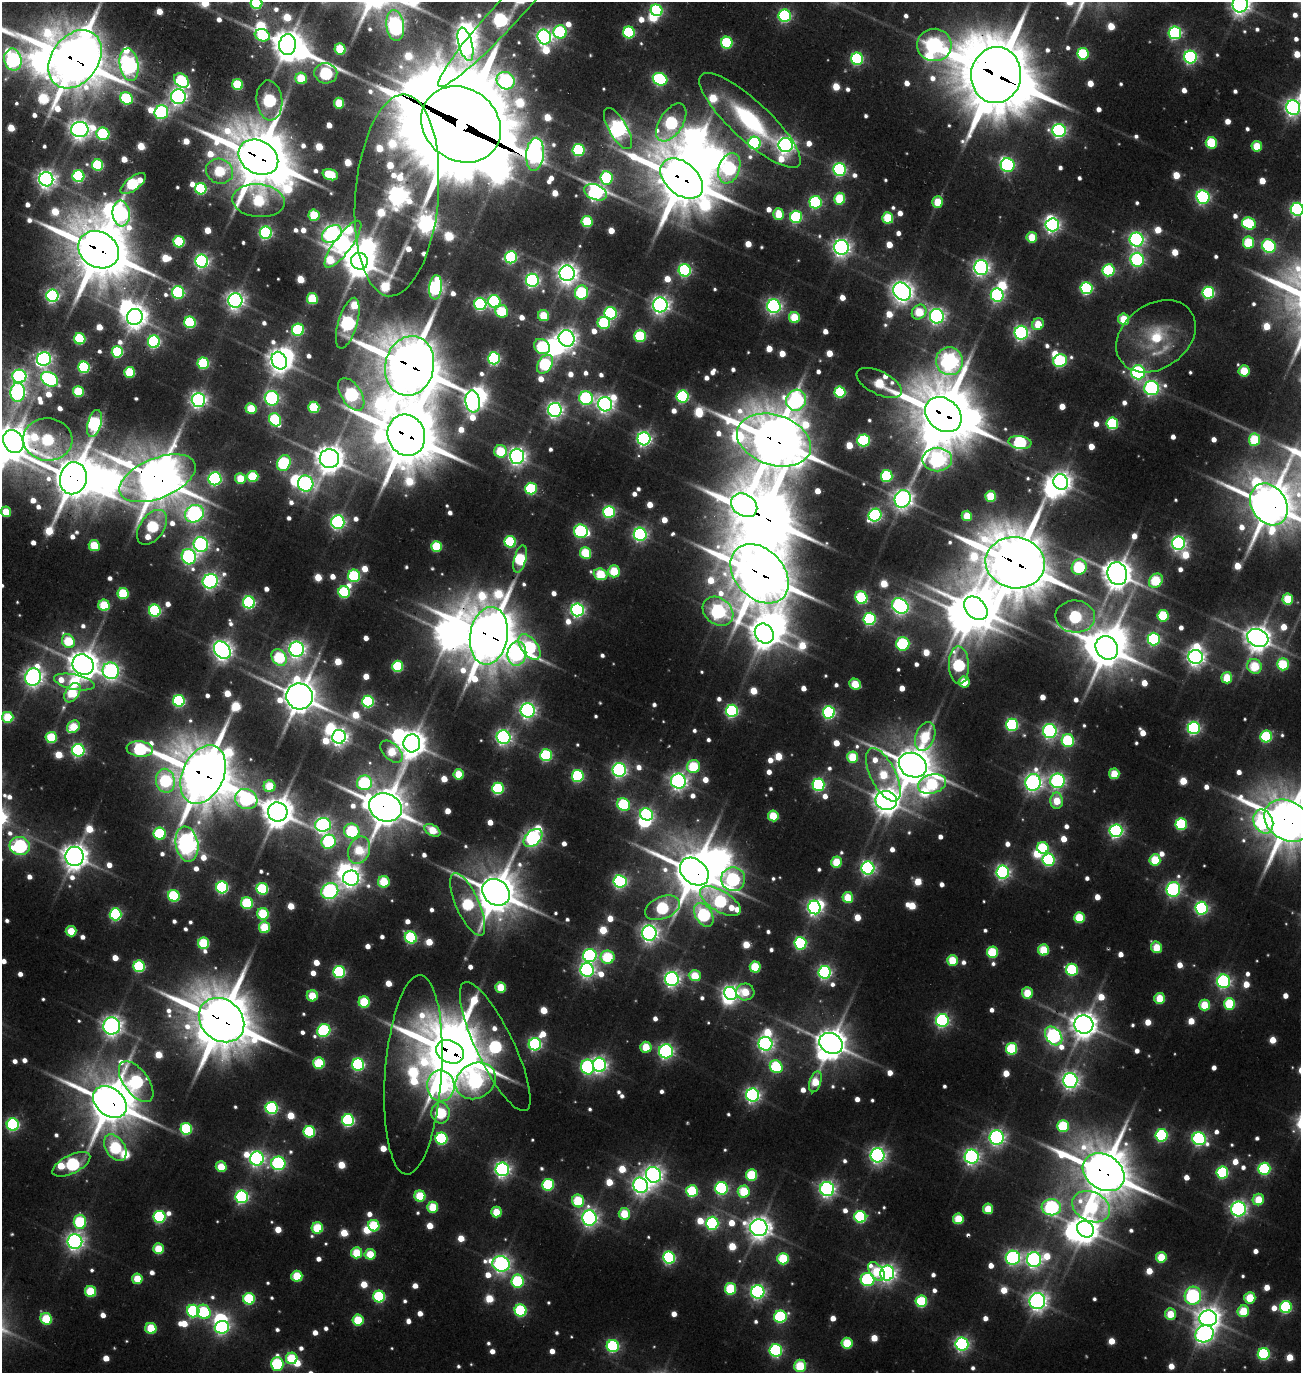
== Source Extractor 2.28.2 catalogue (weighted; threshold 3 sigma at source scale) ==
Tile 11 of 4 x 4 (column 3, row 3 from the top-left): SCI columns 2844-4142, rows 1548-2918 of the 5927 x 5905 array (HDU 1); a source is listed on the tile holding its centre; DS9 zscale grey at full resolution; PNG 1303 x 1375 px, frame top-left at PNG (2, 2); each listed source drawn as its Kron ellipse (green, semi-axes under 4 px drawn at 4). Shown black and unused: <1% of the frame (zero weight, under 3 of 5 exposures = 11% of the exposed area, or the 3 px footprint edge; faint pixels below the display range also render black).
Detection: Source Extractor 2.28.2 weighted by HDU 2 'WHT'; one run over the whole footprint, this tile lists its part. Background 0.14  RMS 0.047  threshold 0.212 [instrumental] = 3 sigma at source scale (4.5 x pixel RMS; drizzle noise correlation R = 1.50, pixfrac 1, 0.05/0.05 arcsec/px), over >= 5 px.
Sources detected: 1101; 42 too faint to see at this stretch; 56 inside a brighter object's white glare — neither listed nor drawn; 13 inside a brighter listed object's ellipse — not listed separately; of the other 990, all 500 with FLUX_AUTO >= 263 (the completeness limit of this list) listed and drawn (490 fainter detections not listed), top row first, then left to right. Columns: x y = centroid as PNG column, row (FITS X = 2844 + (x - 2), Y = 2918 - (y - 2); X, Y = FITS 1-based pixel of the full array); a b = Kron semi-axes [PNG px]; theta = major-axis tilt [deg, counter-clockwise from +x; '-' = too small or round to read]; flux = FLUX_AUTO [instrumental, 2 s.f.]
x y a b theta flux
256 3 6 5 - 810
1240 4 8 7 - 5200
657 10 6 5 - 1100
507 13 100 13 47 3500
785 16 6 6 - 1400
395 25 16 9 -82 2800
560 32 6 6 - 1200
629 32 6 6 - 860
1175 33 6 6 - 1500
262 35 8 6 -18 580
544 37 7 6 - 3200
727 43 6 6 - 830
288 44 10 8 82 14000
465 44 17 7 -75 5200
934 45 17 16 - 3500
340 49 5 5 - 450
1083 54 6 5 - 790
1190 57 6 6 - 1800
75 59 32 23 54 47000
857 59 6 6 - 1200
13 60 11 8 -77 2800
129 65 16 9 -80 4100
326 73 11 10 - 1400
996 75 28 25 83 71000
301 78 6 5 - 390
660 79 7 6 - 1300
181 81 8 6 -42 870
505 81 9 8 - 2100
237 85 5 5 - 520
178 97 7 7 - 3500
126 98 7 6 - 940
269 100 20 13 -84 1200
339 103 5 5 - 340
1293 108 7 7 - 3500
161 112 7 6 - 1600
750 120 66 19 -43 920
671 122 21 11 58 1300
461 124 42 36 -37 190000
80 129 8 7 - 5700
618 129 23 9 -59 4200
1059 130 7 6 - 2300
103 134 6 6 - 870
754 143 6 6 - 1200
1211 143 6 5 - 550
786 145 7 7 - 3500
1257 146 5 5 - 310
579 150 6 6 - 1100
535 154 16 9 84 4400
258 157 21 16 -31 48000
98 165 6 5 - 700
1008 165 7 7 - 1500
729 168 16 10 70 1600
840 169 6 6 - 1600
220 171 14 12 -23 590
330 175 8 5 -18 480
78 176 6 6 - 1000
607 178 6 6 - 1000
46 179 7 7 - 4600
682 179 24 16 -40 45000
133 183 15 6 37 900
201 189 6 5 - 860
595 192 12 7 -23 2700
397 195 101 41 85 9000
1203 197 7 6 - 1700
840 199 6 5 - 490
259 201 26 16 -6 790
815 202 6 6 - 1200
937 202 6 5 - 300
1297 209 6 6 - 1800
121 214 13 8 -84 2500
779 214 6 5 - 280
314 215 5 5 - 500
796 217 6 6 - 1000
888 218 5 5 - 530
587 222 5 5 - 560
1249 224 7 6 - 790
1052 225 7 6 - 2700
266 233 6 6 - 1600
332 234 11 8 32 3900
1032 237 5 5 - 310
1137 240 7 7 - 2500
179 242 5 5 - 690
1248 243 6 5 - 520
343 244 28 8 53 3100
1269 246 7 6 - 1300
841 247 7 7 - 4100
99 250 21 17 -32 43000
511 257 6 6 - 1200
1137 260 7 6 - 1700
202 261 6 6 - 2300
359 261 8 8 - 15000
981 267 7 7 - 3500
685 270 6 6 - 1400
1109 270 6 6 - 1000
567 273 8 7 - 6100
532 280 6 6 - 2100
436 287 12 6 84 2200
1087 288 6 6 - 1300
902 291 10 8 -48 6500
178 293 6 6 - 1200
582 293 7 6 - 1000
1208 293 6 6 - 1200
997 295 7 6 - 1800
52 296 6 6 - 2000
312 299 5 5 - 510
235 300 7 7 - 4100
494 301 6 6 - 1200
480 304 6 6 - 1500
660 305 7 7 - 4100
774 306 7 6 - 2700
502 311 6 6 - 420
919 312 8 6 48 380
611 313 6 6 - 1200
543 316 5 5 - 320
937 316 7 7 - 2900
135 317 8 7 - 7600
794 317 5 5 - 380
1124 319 5 5 - 320
190 322 6 5 - 910
348 323 26 9 74 2500
604 323 6 6 - 870
1038 324 6 5 - 270
298 330 6 6 - 870
1021 333 7 6 - 2400
640 336 6 6 - 760
1156 336 43 32 36 440
567 338 8 7 - 5200
80 339 5 5 - 780
154 342 6 6 - 1300
542 347 8 7 - 860
117 352 5 5 - 760
494 358 6 6 - 1400
44 359 7 6 - 2900
279 361 9 7 -63 7900
949 361 14 13 - 4600
1060 361 7 6 - 1200
203 363 6 5 - 760
545 364 10 7 55 1100
410 366 30 24 77 50000
84 367 6 5 - 1000
1244 371 5 5 - 330
130 372 5 5 - 540
1138 372 7 6 - 1900
19 376 7 6 - 2300
50 379 9 6 -33 1900
879 383 25 11 -26 560
1151 388 7 7 - 2300
18 392 9 7 86 2800
78 392 5 5 - 510
840 392 5 5 - 770
351 394 18 10 -57 2100
682 396 6 6 - 1300
272 398 7 7 - 1600
586 398 7 6 - 1800
198 400 7 7 - 3400
796 400 10 9 - 2800
473 401 11 7 -82 4400
605 404 7 7 - 3800
314 407 5 5 - 560
251 408 5 5 - 360
555 410 7 7 - 3400
943 415 20 15 -40 46000
275 420 7 5 -57 960
95 423 14 6 75 1700
1112 423 6 5 - 910
406 435 21 18 -69 48000
48 439 24 21 -4 1200
644 439 6 6 - 2700
774 440 38 25 -18 49000
863 440 6 6 - 1100
1254 440 6 5 - 510
13 441 12 9 -60 15000
1020 442 12 6 -7 1400
501 451 6 6 - 530
517 456 7 7 - 4200
329 459 10 9 - 12000
937 459 15 12 0 3000
284 463 8 6 66 1300
253 476 5 5 - 560
887 476 6 6 - 880
73 478 16 13 77 27000
157 478 40 20 22 37000
240 478 5 5 - 290
215 479 6 6 - 1900
1061 482 8 7 - 5400
306 484 8 7 - 2600
531 489 6 5 - 810
991 496 5 5 - 420
903 499 9 8 - 5400
1269 504 22 17 -57 29000
744 505 14 10 -34 5400
6 512 5 5 - 260
609 512 6 6 - 1100
194 514 10 8 30 3400
875 515 6 6 - 1800
967 516 5 5 - 270
338 522 6 6 - 2300
152 527 19 12 54 990
581 531 7 6 - 1200
640 534 6 6 - 2100
510 542 6 5 - 820
1178 543 6 6 - 2600
201 544 7 7 - 2600
94 546 5 5 - 440
436 546 5 5 - 520
586 553 6 5 - 540
189 557 8 7 - 2000
520 559 14 6 74 900
1015 563 30 25 -10 55000
1079 567 8 7 - 1100
614 571 6 6 - 380
601 574 7 5 -18 530
759 574 33 24 -47 46000
1117 574 11 10 - 14000
354 576 6 6 - 850
210 581 8 7 - 3200
1156 581 8 6 46 640
344 592 6 5 - 810
123 593 5 5 - 560
861 598 6 6 - 960
1288 599 5 5 - 470
249 602 6 6 - 1500
104 605 5 5 - 510
900 606 9 7 -35 3300
976 608 13 9 -45 22000
578 610 6 6 - 2200
155 611 6 6 - 1300
718 611 16 13 -38 2500
1163 616 5 5 - 640
1075 617 20 16 -3 1300
870 619 6 6 - 1200
764 634 10 9 - 12000
489 636 29 19 82 42000
1258 638 11 8 -24 9500
1154 639 6 6 - 1300
68 641 7 6 - 480
903 644 7 6 - 890
529 647 15 8 -54 1200
1107 648 12 10 -52 22000
297 649 7 7 - 3800
222 650 9 7 -49 5400
517 654 12 9 82 1500
279 657 9 7 -56 760
1196 657 7 7 - 4300
1283 664 6 6 - 530
83 665 11 10 - 13000
959 665 19 10 -88 1200
398 666 5 5 - 680
1255 666 7 7 - 540
111 671 8 8 - 3000
33 677 9 7 74 4700
1227 678 6 5 - 350
74 682 20 7 -11 680
964 682 5 5 - 300
855 684 6 5 - 330
72 693 10 7 56 480
299 696 13 13 - 19000
179 701 6 5 - 1200
368 701 6 5 - 1200
528 710 7 7 - 3100
732 711 6 6 - 1500
829 712 6 6 - 1600
8 717 5 5 - 520
1012 725 6 6 - 1400
73 727 7 5 42 410
1194 728 6 6 - 1800
1050 731 7 7 - 2300
925 736 15 9 68 550
51 737 6 5 - 600
339 737 7 6 - 3800
504 737 7 7 - 2800
1266 737 6 5 - 860
1068 741 6 6 - 910
412 743 9 8 - 11000
140 749 13 7 -6 1300
78 750 6 6 - 1600
391 752 13 8 -44 380
546 755 6 6 - 960
852 757 5 5 - 420
913 765 14 12 -25 24000
694 767 6 6 - 630
619 770 7 6 - 2400
459 774 5 5 - 330
1114 774 5 5 - 330
203 775 31 20 66 45000
883 775 29 12 -63 550
578 776 6 6 - 1100
165 781 12 9 -79 1000
678 781 7 7 - 3900
1058 781 7 7 - 2300
1033 782 8 7 - 4000
364 783 7 7 - 1000
932 784 14 9 15 800
818 785 6 6 - 1400
269 786 6 6 - 360
498 788 6 5 - 940
246 799 11 10 - 1600
886 801 11 9 -9 9400
1057 801 8 6 -89 270
624 805 7 6 - 960
385 807 17 14 -19 23000
278 812 10 9 - 15000
646 814 7 6 - 1400
773 816 5 5 - 400
1263 821 12 9 -67 2600
1287 821 25 19 -34 35000
1181 824 6 5 - 860
323 825 8 7 - 2700
432 830 9 5 -30 310
352 831 8 7 - 1000
1116 831 6 6 - 2000
160 834 6 6 - 890
533 838 11 7 43 2700
329 842 7 7 - 1200
187 844 18 11 -79 5900
20 846 10 9 - 2000
1043 848 6 5 - 640
359 850 14 10 68 460
74 856 10 9 - 9800
1048 860 6 6 - 1300
1155 860 5 5 - 460
836 862 5 5 - 350
868 868 6 6 - 2200
694 872 16 12 -42 30000
1003 872 6 6 - 2300
351 878 8 7 - 4000
733 879 12 12 - 1600
620 881 6 6 - 1900
384 882 6 5 - 470
222 887 6 6 - 1300
262 889 6 5 - 850
1173 889 7 6 - 2100
330 891 9 8 - 2800
496 892 15 12 -39 24000
174 896 6 5 - 910
848 897 5 5 - 340
720 901 23 10 -31 1300
247 903 6 6 - 660
468 904 34 11 -66 970
814 907 7 6 - 2900
662 908 18 11 23 1100
1201 908 6 6 - 1600
116 914 6 6 - 1200
263 914 6 5 - 550
704 915 13 8 -59 1500
1079 918 5 5 - 460
264 927 6 5 - 420
71 931 5 5 - 300
649 933 7 7 - 4100
411 937 6 5 - 1200
204 943 5 5 - 580
800 943 6 6 - 1200
1156 947 6 5 - 340
1043 950 5 5 - 430
992 952 5 5 - 600
590 956 6 6 - 1700
607 957 7 6 - 660
952 960 5 5 - 380
139 966 6 5 - 880
755 967 5 5 - 490
587 970 7 6 - 2600
1072 970 6 6 - 910
339 972 6 6 - 1200
825 972 6 6 - 2000
695 976 6 5 - 350
672 979 7 7 - 3100
1224 981 7 6 - 1900
501 987 5 5 - 330
745 992 9 8 - 300
730 993 7 6 - 3700
1027 993 5 5 - 320
312 996 5 5 - 270
1160 998 5 5 - 330
364 1002 5 5 - 590
1229 1004 6 5 - 590
1204 1005 5 5 - 370
222 1020 24 20 -42 46000
942 1020 6 6 - 2000
1084 1024 9 9 - 10000
112 1026 8 8 - 4300
324 1031 7 6 - 1300
1054 1036 10 7 -51 2500
831 1043 12 10 -26 14000
535 1044 6 6 - 1600
765 1044 7 7 - 2900
495 1047 71 19 -64 1900
646 1047 6 5 - 310
1012 1049 6 5 - 690
666 1051 7 7 - 2100
450 1052 14 11 -27 45000
319 1063 6 5 - 580
358 1065 6 6 - 1400
600 1065 7 6 - 2700
588 1067 7 6 - 1600
776 1067 7 6 - 880
413 1075 100 28 86 1900
1070 1080 7 7 - 3700
476 1081 21 17 32 2300
136 1082 24 12 -53 1600
815 1082 11 5 72 270
441 1086 15 13 -88 2800
753 1095 6 6 - 2500
110 1102 19 13 -40 30000
272 1108 6 6 - 1300
441 1113 10 9 - 840
348 1120 6 6 - 1300
13 1124 6 6 - 1500
1063 1126 6 6 - 640
186 1129 6 6 - 840
309 1132 6 6 - 840
1161 1135 6 6 - 1100
997 1138 7 7 - 3000
441 1139 6 6 - 1100
1199 1139 7 6 - 1900
115 1148 15 9 -56 970
877 1155 7 7 - 3200
972 1157 7 7 - 3100
257 1159 7 7 - 2700
278 1163 7 6 - 1600
71 1164 21 9 26 1800
221 1167 5 5 - 280
502 1169 7 6 - 2800
1264 1169 6 6 - 1000
1104 1172 22 17 -34 37000
1222 1172 6 6 - 940
653 1175 8 7 - 4200
752 1175 6 5 - 600
548 1185 6 6 - 810
640 1185 8 7 - 3700
721 1188 6 6 - 1400
827 1189 7 7 - 3300
692 1191 6 6 - 660
744 1191 6 6 - 450
420 1196 5 5 - 460
242 1197 6 6 - 1700
1258 1199 6 5 - 310
578 1201 6 6 - 610
433 1207 5 5 - 370
1051 1207 10 8 2 2100
1091 1207 20 14 -25 900
988 1209 5 5 - 280
1238 1209 7 7 - 2800
496 1212 5 5 - 290
624 1214 6 5 - 360
159 1217 6 6 - 1100
860 1217 6 6 - 990
589 1218 7 7 - 3500
958 1219 5 5 - 360
80 1222 7 6 - 750
712 1223 6 6 - 1500
374 1226 6 5 - 590
317 1228 6 5 - 470
759 1228 8 8 - 7200
1085 1229 9 7 -39 10000
75 1241 7 7 - 3800
158 1249 5 5 - 330
357 1253 5 5 - 380
370 1254 5 5 - 290
1161 1257 5 5 - 340
669 1258 6 6 - 1500
1013 1258 7 7 - 2200
783 1259 6 5 - 570
1034 1260 7 7 - 2800
501 1264 9 7 -17 3600
876 1272 11 6 -52 340
887 1273 7 7 - 3700
297 1276 5 5 - 420
137 1279 5 5 - 260
867 1280 7 6 - 1400
518 1281 6 6 - 960
730 1289 5 5 - 600
91 1291 5 5 - 470
758 1292 7 6 - 2300
379 1296 6 6 - 890
1193 1296 9 8 - 2100
1250 1298 6 5 - 370
249 1299 6 6 - 790
921 1301 6 5 - 780
1037 1301 8 8 - 4800
1286 1307 6 6 - 1000
521 1310 6 6 - 950
193 1311 6 6 - 1200
1243 1311 6 5 - 380
204 1312 7 6 - 780
1170 1314 5 5 - 270
780 1317 6 6 - 1100
1208 1318 9 8 - 7300
46 1319 6 5 - 520
358 1320 5 5 - 410
222 1327 7 6 - 1800
151 1328 5 5 - 420
1204 1334 9 8 - 3500
847 1343 5 5 - 490
962 1344 6 6 - 2200
613 1346 6 6 - 1300
776 1350 6 6 - 1300
1264 1354 6 6 - 1000
292 1358 6 5 - 510
277 1364 7 6 - 970
800 1366 6 6 - 470
Overlapping masked pixels (flux is a lower limit): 28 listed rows (the first 20) at x y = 75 59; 996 75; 461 124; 535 154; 258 157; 682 179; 99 250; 410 366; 943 415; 406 435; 774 440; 73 478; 157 478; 1269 504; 520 559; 1015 563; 759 574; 489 636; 203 775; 385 807
Isophote crosses this tile's border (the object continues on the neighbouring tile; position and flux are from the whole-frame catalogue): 13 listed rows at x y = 256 3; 1240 4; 507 13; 395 25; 75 59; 13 60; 1293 108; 1297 209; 13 441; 1269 504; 6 512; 1287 821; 800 1366